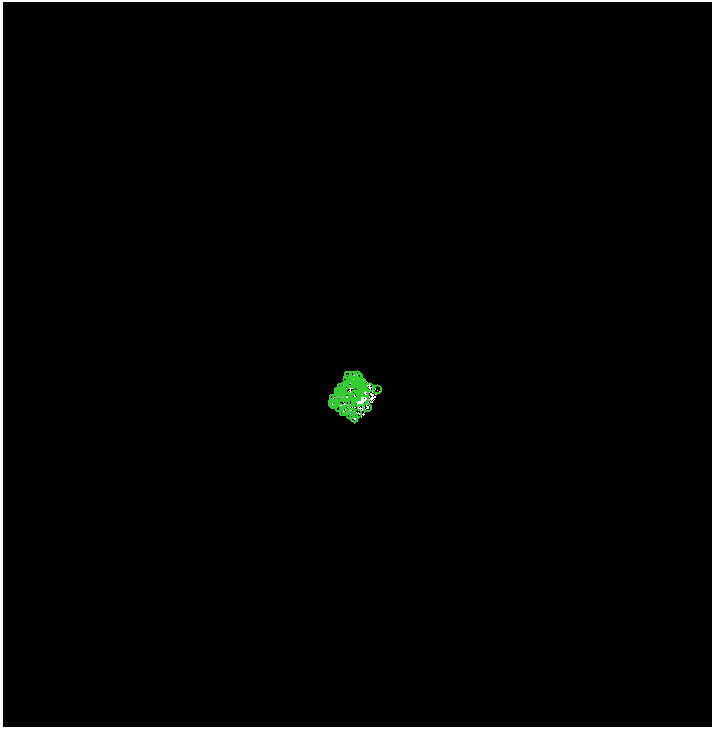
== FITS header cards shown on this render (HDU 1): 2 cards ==
NAXIS1  =                 1419
NAXIS2  =                 1450

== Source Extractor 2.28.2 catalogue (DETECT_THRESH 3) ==
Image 1419 x 1450 px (HDU 1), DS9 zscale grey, zoomed out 1/2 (1 PNG px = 2 x 2 image px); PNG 714 x 729 px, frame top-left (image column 2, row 1450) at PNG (3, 2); each listed source drawn as its Kron ellipse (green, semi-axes under 4 px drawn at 4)
Background 0.974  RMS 1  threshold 3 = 3 sigma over >= 5 px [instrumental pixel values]
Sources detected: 74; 28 cannot appear on this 1/2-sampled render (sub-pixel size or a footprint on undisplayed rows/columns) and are neither listed nor drawn; the other 46 listed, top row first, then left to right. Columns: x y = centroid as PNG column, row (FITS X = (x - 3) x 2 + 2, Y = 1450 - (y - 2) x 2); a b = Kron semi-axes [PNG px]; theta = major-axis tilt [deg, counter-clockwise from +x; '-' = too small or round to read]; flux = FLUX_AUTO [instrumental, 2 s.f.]
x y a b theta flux
349 375 2 1 - 88
354 375 2 2 - 0.31
357 375 3 1 - 8.6
359 377 2 1 - 67
347 379 3 2 - 13
355 380 2 1 - 9.1
358 381 3 2 - 150
363 382 2 1 - 48
349 383 2 1 - 43
352 384 3 2 - 52
358 385 2 1 - 77
360 385 2 1 - 29
345 386 2 1 - 57
341 387 2 1 - 0.81
359 388 2 1 - 42
361 388 2 1 - 93
370 388 2 1 - 43
343 390 3 1 - 46
377 390 2 1 - 72
341 391 2 1 - 80
339 392 2 1 - 32
340 393 2 1 - 57
344 393 2 1 - 40
361 393 2 1 - 35
365 393 4 2 - 190
355 395 3 2 - 24
347 396 3 1 - 120
341 397 4 1 - 39
346 397 2 1 - 84
356 397 5 1 - 86
333 398 2 1 - 70
336 399 2 1 - 64
361 401 8 4 26 56000
343 403 3 1 - 30
349 403 2 1 - 44
352 403 2 1 - 84
332 404 2 1 - 41
335 405 2 1 - 33
340 408 3 1 - 76
367 408 2 1 - 2.7
346 410 3 1 - 60
343 411 2 1 - 99
353 413 2 1 - 100
358 413 3 1 - 29
351 415 2 1 - 120
354 418 4 2 - 230
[28 sub-pixel or undisplayed-footprint detections neither listed nor drawn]